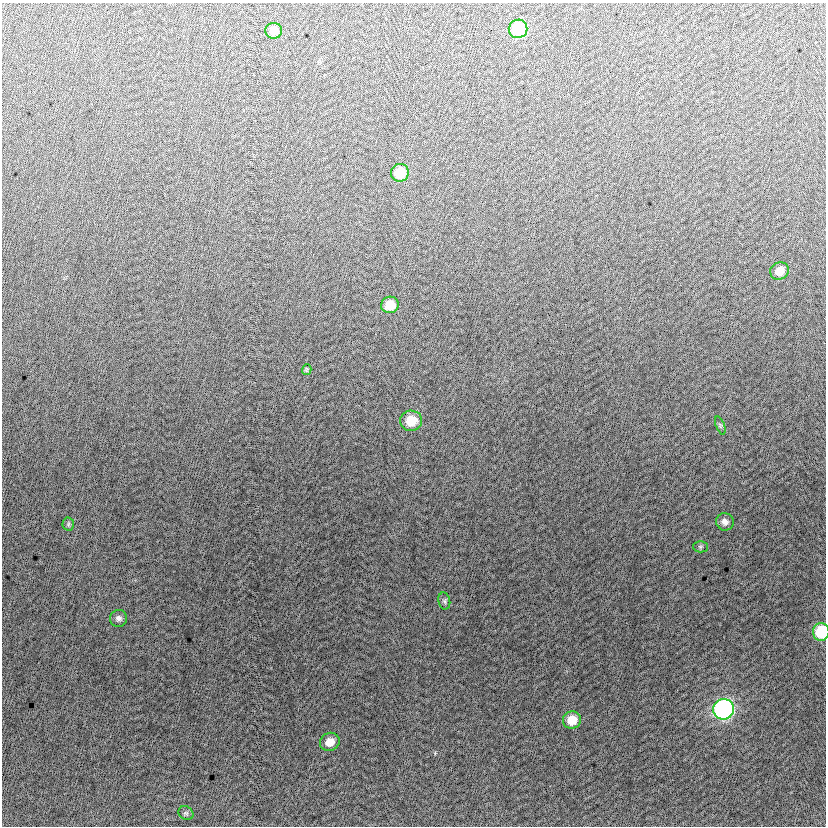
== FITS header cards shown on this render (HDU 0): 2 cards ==
NAXIS1  =                  824
NAXIS2  =                  824

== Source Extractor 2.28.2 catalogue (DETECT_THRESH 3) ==
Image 824 x 824 px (HDU 0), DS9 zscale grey, 1 PNG px = 1 image px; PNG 828 x 828 px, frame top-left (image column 1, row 824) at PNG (2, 3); each listed source drawn as its Kron ellipse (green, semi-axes under 4 px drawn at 4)
Background -5.73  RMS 13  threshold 37.8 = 3 sigma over >= 5 px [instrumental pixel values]
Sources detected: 18; all 18 listed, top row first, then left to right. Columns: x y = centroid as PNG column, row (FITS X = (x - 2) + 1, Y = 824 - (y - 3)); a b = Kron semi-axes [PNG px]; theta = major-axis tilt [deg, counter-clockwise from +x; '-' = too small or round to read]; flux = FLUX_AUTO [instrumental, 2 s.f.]
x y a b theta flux
518 29 9 9 - 48000
274 31 8 8 - 9800
400 173 9 8 - 21000
779 271 9 8 - 10000
390 305 9 8 - 16000
307 370 5 4 - 1200
411 421 11 10 - 20000
720 425 9 4 -69 1600
725 522 9 8 - 4400
68 524 6 6 - 1700
700 547 7 5 -1 1600
444 601 8 6 -79 2100
118 618 9 8 - 3500
821 632 9 8 - 40000
724 709 10 10 - 220000
572 720 9 8 - 15000
330 742 10 9 - 11000
186 813 8 6 -35 1800
At the frame edge (FLAGS 8, measured only in part): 1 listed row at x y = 821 632